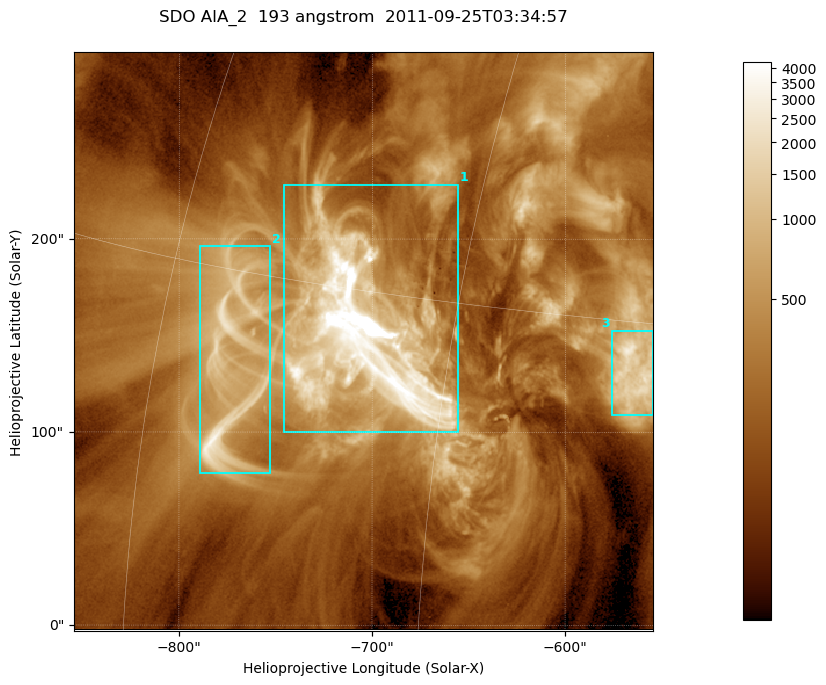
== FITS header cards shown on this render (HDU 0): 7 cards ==
TELESCOP= 'SDO     '           /
INSTRUME= 'AIA_2   '           /
WAVELNTH=                  193 /
WAVEUNIT= 'angstrom'           /
DATE-OBS= '2011-09-25T03:34:57.68' /
CTYPE1  = 'HPLN-TAN'           /
CTYPE2  = 'HPLT-TAN'           /

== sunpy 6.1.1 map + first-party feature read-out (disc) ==
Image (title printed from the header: SDO AIA_2  193 angstrom  2011-09-25T03:34:57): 499 x 499 px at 0.601 arcsec/px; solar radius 957 arcsec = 1592 px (partial field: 3.1% of the solar disc is inside the frame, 100% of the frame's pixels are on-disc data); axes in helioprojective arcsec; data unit not stated in the header (colour bar unlabelled)
Orientation: roll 0.0576 deg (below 1 deg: not rotated)
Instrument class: DISC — disc imager (sunpy class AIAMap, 193 A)
Bright regions (active regions / flare kernels): reference = the on-disc median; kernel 5 px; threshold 5 sigma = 743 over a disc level ~221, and >= 1.15x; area >= 249 px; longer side >= 6 px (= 3.6 arcsec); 3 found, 3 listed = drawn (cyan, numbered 1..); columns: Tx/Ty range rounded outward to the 2 arcsec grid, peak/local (2 s.f.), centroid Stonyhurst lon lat
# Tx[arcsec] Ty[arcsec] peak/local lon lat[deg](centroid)
1 -746..-654 100..228 102 -49 +14
2 -790..-752 78..196 10 -56 +12
3 -576..-554 108..154 12 -37 +13